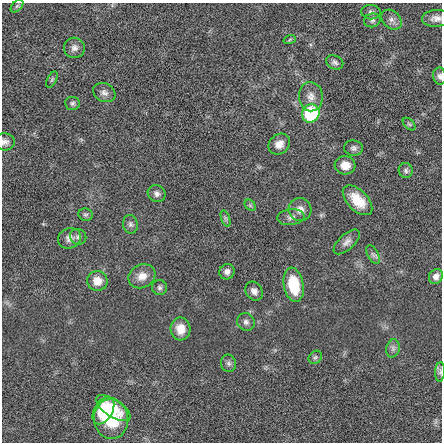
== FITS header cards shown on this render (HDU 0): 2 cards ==
NAXIS1  =                  440 / length of data axis 1
NAXIS2  =                  440 / length of data axis 2

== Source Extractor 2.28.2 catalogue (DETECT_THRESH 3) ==
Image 440 x 440 px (HDU 0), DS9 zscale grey, 1 PNG px = 1 image px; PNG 444 x 444 px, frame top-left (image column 1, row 440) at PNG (2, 3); each listed source drawn as its Kron ellipse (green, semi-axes under 4 px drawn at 4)
Background -0.02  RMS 0.76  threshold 2.28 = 3 sigma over >= 5 px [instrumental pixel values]
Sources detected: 48; all 48 listed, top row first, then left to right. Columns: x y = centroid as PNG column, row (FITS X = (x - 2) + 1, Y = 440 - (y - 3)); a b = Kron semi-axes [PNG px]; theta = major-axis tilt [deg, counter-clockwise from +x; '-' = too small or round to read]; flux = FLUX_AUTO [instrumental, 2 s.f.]
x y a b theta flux
17 6 7 4 44 100
371 12 10 7 -2 160
436 18 14 8 2 310
372 20 8 6 16 140
392 20 11 8 -44 270
290 39 6 4 20 70
74 48 10 10 - 260
335 62 9 6 -24 170
440 76 8 6 -83 150
52 79 9 4 63 86
104 93 12 9 -27 250
311 97 14 12 -82 460
72 103 7 6 - 120
311 113 9 8 - 3600
409 124 7 4 -44 95
5 142 10 8 -2 230
279 144 11 9 41 480
353 148 9 7 -9 180
345 165 10 9 - 610
406 171 7 7 - 140
157 194 9 8 - 220
357 200 18 10 -46 1000
250 205 6 5 - 83
300 209 11 11 - 380
85 215 7 6 - 100
291 217 13 8 6 260
225 218 9 4 -71 97
130 224 9 7 -79 170
78 237 8 7 - 150
69 238 11 10 - 320
347 242 16 7 42 290
373 255 10 5 -63 160
227 272 8 7 - 230
142 276 14 11 29 510
436 276 8 6 56 270
97 281 10 10 - 610
294 285 17 10 -79 1900
159 288 7 7 - 140
254 291 10 8 -55 250
246 322 9 8 - 190
181 329 11 10 - 600
393 348 9 6 76 180
315 357 7 6 - 100
228 363 9 7 -78 170
440 372 10 5 87 120
113 408 20 8 -33 1300
103 410 15 9 60 2700
111 419 20 17 -84 2100
At the frame edge (FLAGS 8, measured only in part): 3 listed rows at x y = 440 76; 5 142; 440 372